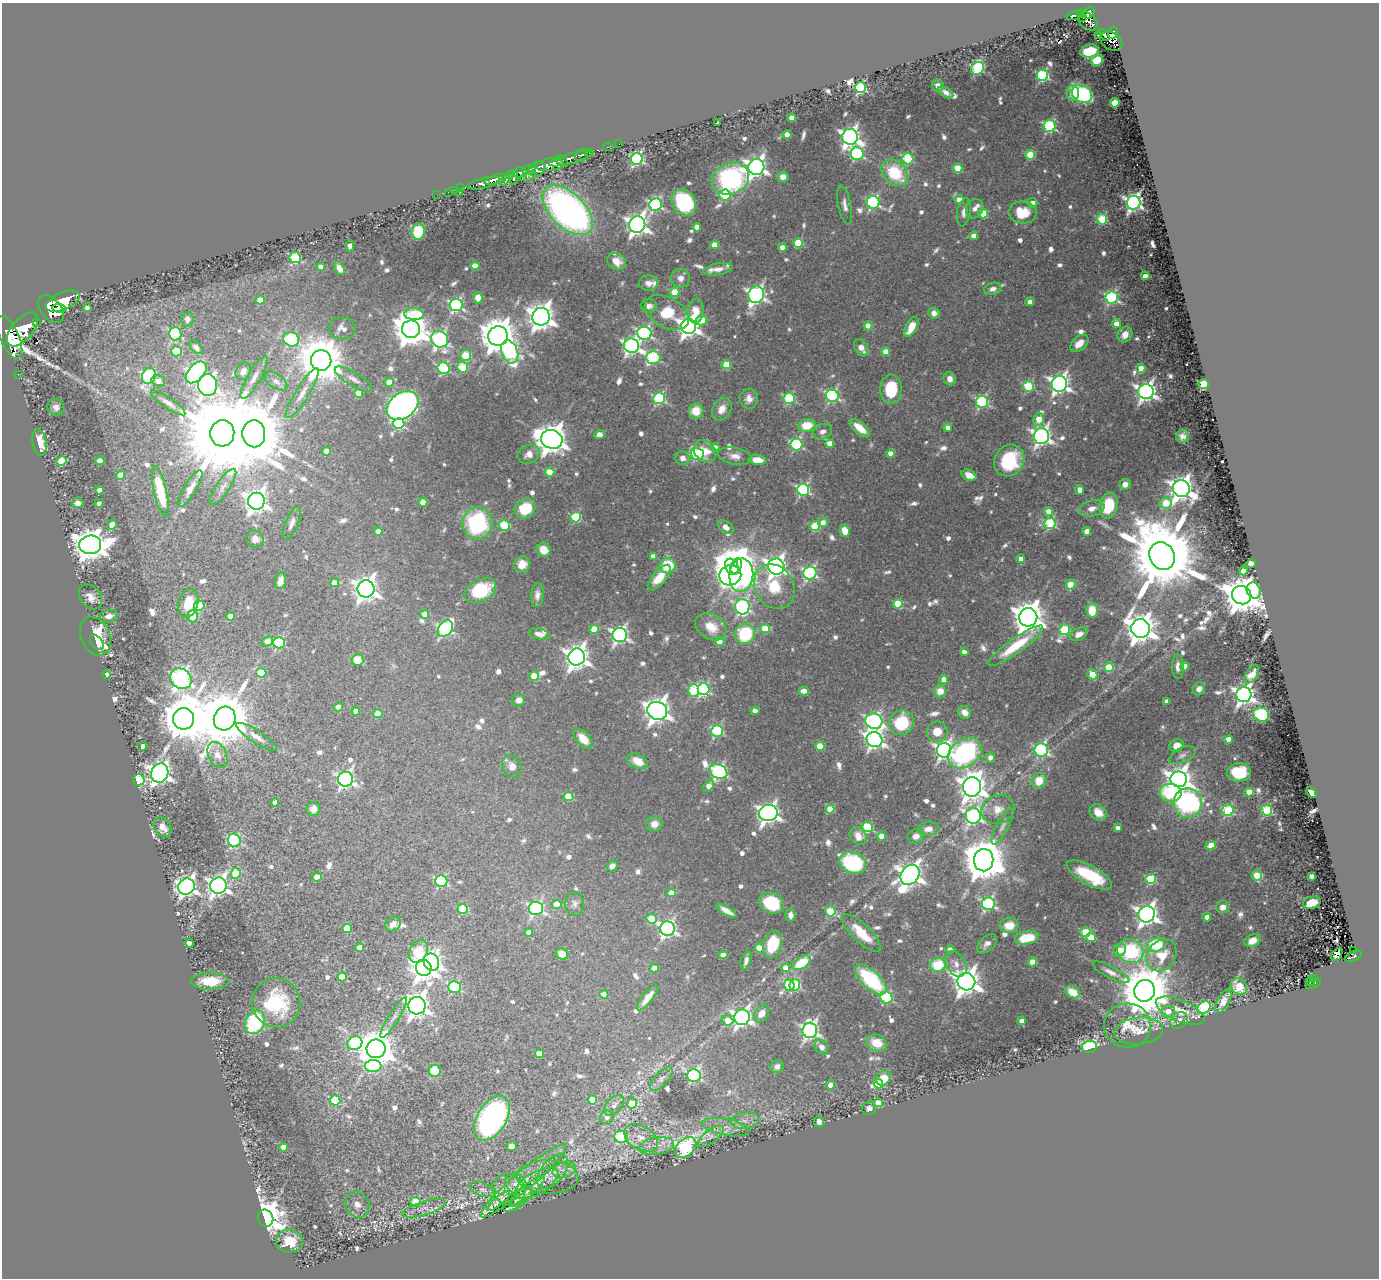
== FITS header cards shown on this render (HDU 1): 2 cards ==
NAXIS1  =                 1377
NAXIS2  =                 1276

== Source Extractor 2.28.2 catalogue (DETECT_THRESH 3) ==
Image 1377 x 1276 px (HDU 1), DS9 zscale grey, 1 PNG px = 1 image px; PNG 1381 x 1280 px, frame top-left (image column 1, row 1276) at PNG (2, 3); each listed source drawn as its Kron ellipse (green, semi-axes under 4 px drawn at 4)
Background 0.6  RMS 0.016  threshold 0.0486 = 3 sigma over >= 5 px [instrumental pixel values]
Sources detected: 858; of the 858, the 500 brightest by FLUX_AUTO listed and drawn (358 fainter detections omitted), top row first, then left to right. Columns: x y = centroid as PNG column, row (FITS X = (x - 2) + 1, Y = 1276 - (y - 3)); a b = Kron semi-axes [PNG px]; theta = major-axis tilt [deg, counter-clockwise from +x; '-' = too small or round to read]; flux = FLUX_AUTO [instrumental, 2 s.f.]
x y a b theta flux
1089 13 6 4 52 420
1080 14 4 3 - 160
1074 15 8 4 13 210
1083 17 4 3 - 71
1088 21 11 7 -38 640
1113 33 6 5 - 410
1104 35 6 3 -54 280
1099 36 4 4 - 130
1111 41 12 8 -33 680
1090 51 9 6 13 32
1097 60 6 5 - 28
978 68 7 6 - 130
1043 75 5 5 - 150
938 86 6 5 - 8.6
860 88 5 5 - 150
946 92 8 4 -32 6.3
1073 93 8 6 -86 18
1082 94 11 8 -28 140
1115 103 5 4 - 18
792 118 4 4 - 13
718 123 3 3 - 20
1050 126 6 6 - 150
787 135 4 4 - 21
850 137 8 7 - 590
619 144 2 2 - 7.6
608 147 5 3 - 22
589 153 4 3 - 140
857 154 6 6 - 160
1030 155 5 5 - 48
581 156 7 5 51 260
570 159 22 5 16 1100
637 159 6 6 - 230
908 159 5 5 - 96
562 161 7 3 -43 510
550 165 14 6 7 2100
756 167 8 8 - 610
958 168 4 4 - 39
537 169 9 7 33 980
529 170 7 3 4 300
520 172 6 5 - 570
895 173 15 11 -44 65
528 176 8 3 20 190
513 177 7 3 -88 450
783 177 6 5 - 8.9
507 178 10 4 46 420
496 179 12 4 17 1200
730 179 19 15 22 210
483 183 17 5 14 1400
460 188 2 2 - 15
454 190 2 2 - 13
448 192 2 2 - 10
459 193 3 2 - 54
437 195 2 2 - 12
725 195 6 5 - 68
959 200 4 4 - 16
684 202 14 11 -54 110
873 202 6 6 - 190
1032 203 5 4 - 6.9
1134 203 7 7 - 480
656 205 6 6 - 210
845 205 19 6 -79 7.8
975 209 10 8 62 5.8
568 210 31 17 -44 540
964 212 14 7 80 7.3
1023 212 14 11 -7 37
983 214 5 5 - 47
1102 219 5 5 - 77
637 225 8 8 - 790
697 227 4 4 - 11
418 231 8 6 82 43
974 236 4 4 - 11
798 243 5 4 - 44
714 245 4 4 - 24
350 246 5 4 - 10
782 247 4 4 - 13
295 258 6 5 - 110
616 261 10 8 -33 14
475 266 4 4 - 21
320 267 4 4 - 5.8
339 268 7 4 -62 6.4
718 269 15 6 11 9.4
1145 276 4 4 - 14
680 278 9 9 - 8
648 283 9 7 4 6.5
993 289 9 6 15 5.8
675 292 5 5 - 53
756 295 8 7 - 420
1112 297 6 6 - 190
478 298 5 5 - 14
260 300 4 4 - 23
63 301 18 8 23 4200
1030 302 4 4 - 8.1
456 305 6 6 - 230
649 306 8 7 - 5.9
59 308 7 4 -6 970
87 308 4 4 - 9
51 309 16 10 -52 4500
696 311 12 8 85 19
667 313 24 15 -30 38
934 313 5 5 - 6.3
414 314 9 6 -3 51
541 317 9 9 - 1300
187 319 7 6 - 6.8
702 320 6 5 - 25
37 322 3 3 - 83
1116 324 4 4 - 12
689 326 7 7 - 730
868 326 4 4 - 18
911 327 11 5 61 19
342 328 13 11 -7 11
22 329 20 10 50 4800
411 329 9 8 - 2700
644 333 7 6 - 230
175 334 6 6 - 110
1125 335 8 7 - 10
498 336 10 9 - 3000
10 337 23 9 -66 4200
291 339 8 7 - 130
440 339 9 8 - 310
1079 343 11 6 41 12
631 346 8 7 - 370
196 347 8 5 -47 6.9
861 348 9 6 -57 10
176 351 5 5 - 64
510 352 12 8 -69 160
886 352 4 4 - 19
466 355 5 5 - 56
653 357 7 6 - 140
321 360 10 10 - 5900
726 365 5 4 - 41
463 367 5 5 - 56
444 368 6 6 - 130
1141 368 4 4 - 12
243 371 9 7 60 8.5
196 372 13 7 47 430
18 374 2 2 - 8.3
149 376 8 6 68 180
254 377 24 6 60 11
353 379 21 7 -31 9.1
950 379 6 6 - 6.4
158 381 7 5 -17 8.6
276 381 13 7 -34 7.8
389 382 4 4 - 21
1059 384 8 8 - 560
1204 384 5 5 - 150
208 385 11 9 -90 510
1028 386 5 5 - 93
891 389 14 11 89 47
1146 392 7 7 - 610
302 393 29 7 58 12
358 393 4 4 - 26
832 396 6 6 - 190
659 398 6 6 - 140
789 398 6 5 - 110
749 399 10 9 - 8.1
982 402 6 6 - 150
168 403 20 5 -34 7.6
402 405 17 12 36 640
56 407 9 8 - 6.6
722 409 12 9 59 12
696 411 7 7 - 22
1039 419 7 5 79 19
399 424 6 5 - 120
807 425 9 6 11 28
860 428 12 5 -41 21
948 428 4 4 - 11
822 432 10 7 22 6.7
222 433 13 12 - 24000
254 434 13 11 -87 11000
599 435 5 4 - 8.2
1041 436 8 7 - 480
1183 436 6 6 - 6.3
552 439 11 9 -17 1800
40 442 13 7 -79 30
830 443 4 4 - 15
796 444 6 6 - 160
715 447 4 4 - 6.2
326 451 4 4 - 17
705 451 12 9 -41 20
890 453 4 4 - 11
529 454 11 9 29 11
697 454 6 6 - 110
735 456 17 8 -10 10
683 458 7 6 - 7.1
757 460 8 5 -7 18
61 461 5 5 - 61
100 461 4 4 - 20
1009 461 16 14 56 78
549 472 5 4 - 37
121 475 4 4 - 23
969 475 8 5 -26 12
1125 484 6 5 - 8.3
223 487 21 7 56 8.2
190 488 21 6 59 10
1181 489 8 8 - 1100
99 490 4 4 - 12
803 490 6 6 - 180
1080 490 5 4 - 7.2
160 491 25 6 -77 59
256 501 8 8 - 950
423 502 4 4 - 15
78 503 6 5 - 10
99 503 4 4 - 6.7
1166 503 6 5 - 45
1109 506 13 9 76 52
1092 508 13 8 15 8.9
525 509 11 9 33 43
1048 512 4 4 - 14
576 517 5 5 - 81
823 522 5 4 - 9.1
292 523 17 6 68 7.1
477 523 16 15 - 140
1050 523 5 5 - 100
112 524 5 4 - 17
504 526 5 5 - 68
815 526 5 5 - 54
726 527 8 6 -38 8.4
378 531 4 4 - 9.6
845 531 6 5 - 16
1087 531 4 4 - 16
255 539 9 8 - 9.1
90 545 11 9 5 2100
543 550 7 6 - 19
653 556 4 4 - 9.8
1162 556 14 12 -64 20000
1021 559 4 4 - 11
522 564 8 8 - 13
1251 564 4 4 - 21
667 566 8 7 - 39
736 566 8 5 64 1500
732 567 9 6 -61 2200
776 567 8 8 - 670
1243 571 4 4 - 17
810 573 6 6 - 200
730 575 11 10 - 790
741 575 16 12 83 760
659 577 15 7 50 28
280 581 8 5 77 7.7
334 583 4 4 - 14
1071 585 5 4 - 37
774 587 23 19 -58 44
366 589 8 8 - 1100
480 591 17 11 27 58
1254 591 8 6 -72 62
537 595 12 6 84 6.4
1242 595 10 9 - 3900
90 597 14 10 -51 11
188 603 15 9 75 27
898 604 5 4 - 38
199 606 5 5 - 53
742 607 8 7 - 240
1092 610 7 5 88 25
425 614 4 4 - 17
109 616 9 6 12 7.8
193 616 6 5 - 33
230 616 4 4 - 15
1028 617 9 9 - 2100
711 627 17 12 -32 24
445 629 9 6 51 240
594 629 4 4 - 29
765 629 5 4 - 33
1141 629 9 9 - 1800
1064 630 5 5 - 72
539 634 10 5 -11 6.9
745 634 10 10 - 73
1079 634 9 6 27 9.2
620 635 7 7 - 400
95 636 20 14 -66 56
267 641 6 4 23 15
720 641 4 4 - 25
97 642 8 5 -51 25
279 643 6 5 - 110
1016 646 33 7 35 49
964 652 4 4 - 6.8
577 657 8 8 - 1000
357 660 6 5 - 26
1185 666 4 4 - 13
1109 667 5 4 - 53
1178 667 12 6 -88 8.1
261 673 5 5 - 47
107 674 4 4 - 6.4
1092 674 5 4 - 35
1252 674 10 5 57 13
534 676 4 4 - 31
181 679 11 9 -42 500
944 679 4 4 - 14
703 689 6 6 - 170
1199 689 7 6 - 6.5
694 691 6 5 - 76
804 691 5 4 - 12
940 691 6 6 - 17
1244 695 7 7 - 650
518 700 6 6 - 6.4
1167 701 4 4 - 6.6
338 707 4 4 - 15
356 711 4 4 - 12
657 711 10 8 -25 1100
755 711 4 4 - 13
964 712 7 6 - 10
378 714 5 4 - 21
1261 714 8 7 - 110
184 719 11 10 - 5300
225 719 12 10 65 8200
874 721 8 7 - 310
902 723 13 12 - 63
717 731 6 6 - 120
937 732 10 10 - 17
256 737 24 6 -33 9.6
583 739 12 6 -48 17
1228 739 4 4 - 13
874 740 8 7 - 470
1177 745 7 6 - 12
143 746 5 4 - 13
820 746 4 4 - 33
944 750 7 7 - 410
1041 750 7 6 - 160
965 753 18 13 37 190
217 755 13 9 -66 12
1182 755 14 7 24 6.4
990 757 5 5 - 6.8
638 761 11 7 -29 15
512 766 11 9 -63 8.9
718 772 9 7 -30 260
1239 772 12 9 2 59
160 773 10 8 68 870
345 779 7 7 - 390
1179 779 8 8 - 1100
139 780 6 5 - 120
1039 781 8 7 - 25
709 786 7 4 49 11
972 787 10 9 - 1400
1249 792 4 4 - 21
1171 793 11 9 -5 67
1311 793 6 4 -45 7
568 796 5 4 - 46
275 802 4 4 - 6.4
1188 803 14 14 - 280
313 809 7 6 - 7.5
830 809 4 4 - 25
998 809 17 14 23 17
1228 810 6 5 - 110
1267 810 5 5 - 99
1098 812 9 7 -42 14
768 813 9 8 - 660
973 816 8 7 - 350
654 824 8 7 - 10
1002 826 20 6 62 6.6
162 827 11 8 -62 15
867 827 5 5 - 95
1118 828 4 4 - 6.2
928 829 11 7 6 9.4
858 836 9 8 - 13
881 836 4 4 - 18
916 836 8 7 - 6.7
234 840 7 6 - 130
1211 845 5 4 - 23
984 860 11 9 82 4800
853 863 13 10 -19 140
612 866 6 4 44 6.5
236 873 5 5 - 50
910 875 11 8 53 1000
1089 875 25 9 -29 61
1257 875 5 5 - 36
1311 876 4 4 - 6.8
317 877 4 4 - 25
1151 879 5 5 - 87
441 881 6 6 - 150
218 886 8 8 - 720
186 887 8 8 - 730
672 893 4 4 - 23
771 903 13 10 -26 56
1312 903 9 6 16 23
574 904 12 9 87 5.9
988 904 6 6 - 210
557 905 4 4 - 33
1223 907 6 6 - 9.7
536 908 7 6 - 210
463 909 5 5 - 63
726 911 12 4 -31 9.8
830 911 5 5 - 76
1147 914 8 8 - 800
790 915 6 5 - 6.1
1207 917 4 4 - 12
651 919 5 4 - 40
393 924 8 6 34 8.9
1009 925 9 7 6 15
347 928 5 4 - 32
668 929 7 7 - 380
529 932 4 4 - 11
1085 932 5 5 - 58
862 933 25 9 -44 31
1091 937 5 4 - 36
1027 938 12 6 10 33
1252 941 8 6 28 13
189 943 4 4 - 9.9
772 944 14 9 75 50
987 944 12 7 44 6.2
1156 945 9 7 10 60
360 947 4 4 - 20
759 948 4 4 - 26
950 950 4 4 - 9.1
1120 950 6 6 - 13
418 951 12 8 62 78
1130 951 13 11 -24 110
1354 951 3 3 - 15
562 954 6 5 - 13
1337 954 7 4 58 13
723 955 4 4 - 16
1161 955 17 14 54 28
1353 956 9 4 21 160
746 960 9 5 74 5.9
431 962 9 7 -62 520
1032 962 4 4 - 24
801 963 10 5 33 53
956 964 14 9 -60 8.7
938 965 8 7 - 45
424 968 8 7 - 1000
654 968 4 4 - 15
786 968 4 4 - 16
1111 972 21 6 -27 8.2
342 977 4 4 - 27
1313 978 3 3 - 13
871 979 20 9 -43 110
210 981 19 8 1 38
1310 981 4 2 - 18
966 982 9 8 - 1400
1313 984 8 3 23 110
789 985 5 5 - 59
795 985 6 5 - 110
455 987 6 5 - 120
1239 987 9 7 -49 23
1144 991 11 10 - 8200
1072 992 8 5 -31 18
604 994 4 4 - 15
648 998 16 5 52 14
886 998 6 5 - 130
1223 1001 13 6 63 9.2
276 1003 25 24 - 81
417 1006 9 8 - 970
1204 1007 7 5 42 140
1168 1011 7 6 - 21
1180 1011 26 10 -23 17
762 1013 9 6 57 11
394 1017 24 5 58 7.7
742 1017 8 7 - 490
727 1020 6 5 - 18
1179 1020 9 7 40 6.7
1022 1021 4 4 - 7.7
255 1022 12 9 67 120
1128 1025 23 22 - 27
810 1030 8 7 - 430
1139 1031 24 13 5 21
355 1043 7 6 - 140
877 1043 11 8 -22 23
821 1047 8 6 -54 6.6
1089 1047 7 6 - 110
376 1049 9 9 - 3200
539 1054 4 4 - 18
373 1066 8 6 1 85
777 1066 7 6 - 6
435 1071 6 6 - 37
694 1076 6 6 - 220
883 1078 8 7 - 26
661 1079 14 7 47 6.1
878 1084 5 4 - 28
831 1085 4 4 - 21
335 1100 5 5 - 63
592 1100 4 4 - 29
632 1103 5 5 - 36
878 1103 4 4 - 20
614 1105 12 7 47 6.3
869 1108 7 7 - 5.8
492 1118 25 14 59 410
607 1118 7 6 - 6.3
745 1121 14 8 7 11
819 1122 5 5 - 6.4
726 1127 24 8 -11 16
711 1136 15 6 36 6.5
621 1137 7 6 - 110
641 1138 18 12 -31 17
511 1146 5 5 - 6.7
657 1146 17 8 9 14
283 1147 4 4 - 11
685 1148 12 8 41 250
564 1170 12 8 19 10
553 1172 20 11 52 18
548 1177 31 17 -2 32
523 1181 55 9 40 30
537 1183 24 11 30 15
516 1184 12 9 -45 9.5
483 1190 14 6 -18 5.9
509 1190 17 15 -30 14
527 1191 22 6 40 8.3
517 1199 17 7 37 6.1
499 1201 14 4 42 6.1
416 1202 5 5 - 33
357 1205 13 11 -61 11
424 1208 23 7 16 8.6
266 1218 9 7 -67 2100
289 1241 13 11 -4 33
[358 fainter detections neither listed nor drawn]